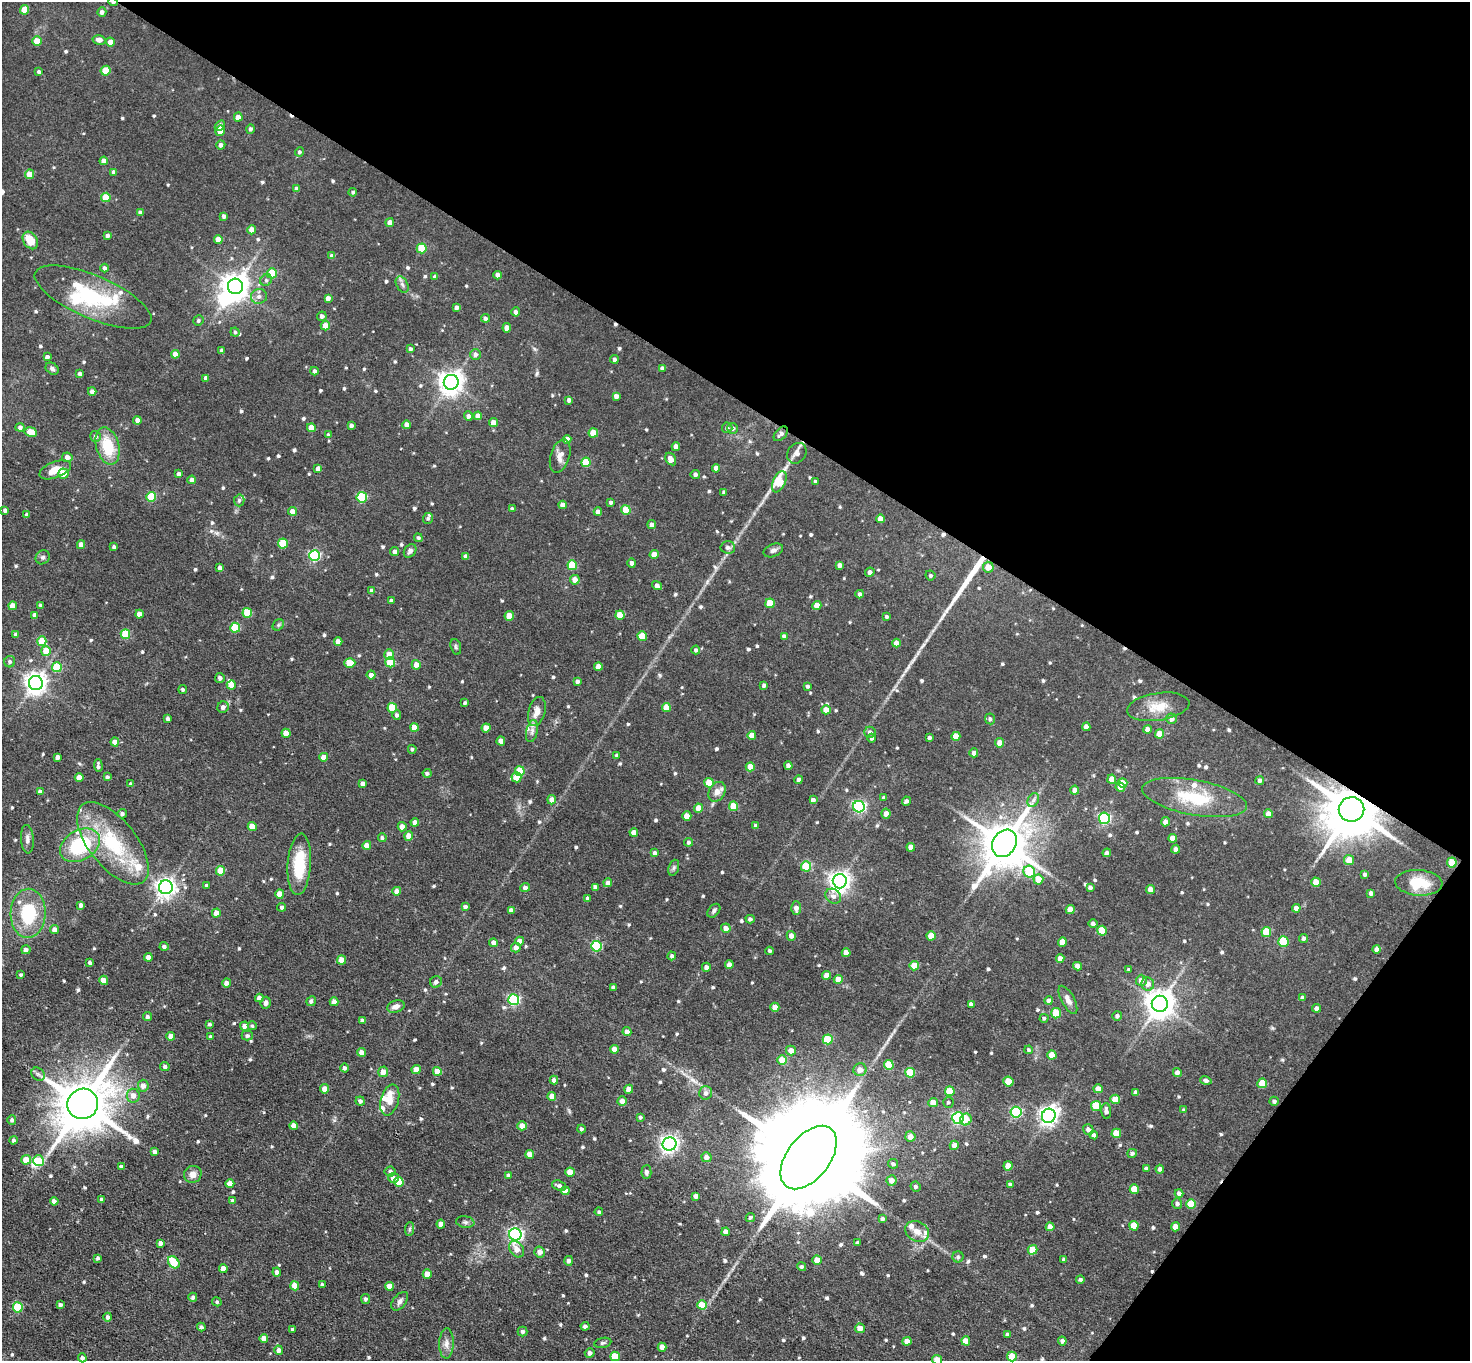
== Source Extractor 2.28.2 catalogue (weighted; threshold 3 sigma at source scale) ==
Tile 8 of 4 x 4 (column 4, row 2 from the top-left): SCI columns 4405-5872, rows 3011-4369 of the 5872 x 5879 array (HDU 1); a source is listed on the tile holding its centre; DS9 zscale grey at full resolution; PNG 1472 x 1363 px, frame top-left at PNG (2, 2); each listed source drawn as its Kron ellipse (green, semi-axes under 4 px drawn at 4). Shown black and unused: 34% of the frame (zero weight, under 3 of 5 exposures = <1% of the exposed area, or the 3 px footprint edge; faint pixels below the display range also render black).
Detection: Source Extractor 2.28.2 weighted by HDU 2 'WHT'; one run over the whole footprint, this tile lists its part. Background 0.0516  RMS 0.007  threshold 0.0314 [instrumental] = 3 sigma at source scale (4.5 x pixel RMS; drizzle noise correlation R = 1.50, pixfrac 1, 0.05/0.05 arcsec/px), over >= 5 px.
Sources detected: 719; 2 inside a brighter object's white glare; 4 cosmic-ray / hot-pixel residue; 2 long thin detections or spike segments (spike, bleed or trail) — neither listed nor drawn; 14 inside a brighter listed object's ellipse — not listed separately; of the other 697, all 500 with FLUX_AUTO >= 1.23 (the completeness limit of this list) listed and drawn (197 fainter detections not listed), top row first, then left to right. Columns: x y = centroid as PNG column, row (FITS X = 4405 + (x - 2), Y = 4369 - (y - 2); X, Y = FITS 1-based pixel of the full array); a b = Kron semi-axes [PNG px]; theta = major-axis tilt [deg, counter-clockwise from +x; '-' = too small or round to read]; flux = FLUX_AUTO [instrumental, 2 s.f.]
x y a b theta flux
113 2 5 3 - 3
24 10 5 4 - 10
102 12 5 4 - 2.3
99 40 6 4 -12 3.8
37 41 4 4 - 8.9
110 42 4 4 - 4.2
106 71 5 4 - 17
39 72 4 3 - 1.7
238 117 4 4 - 5.3
220 126 6 4 49 2.1
250 129 4 4 - 1.6
220 131 5 4 - 8.7
221 145 4 4 - 2.4
299 152 4 4 - 1.4
104 161 4 4 - 4.4
114 172 4 4 - 2.8
30 174 4 4 - 10
297 189 4 4 - 3.3
353 192 4 4 - 1.2
106 197 5 4 - 14
140 212 4 4 - 1.3
224 216 4 4 - 2.1
390 223 4 4 - 4.6
252 230 4 4 - 7.2
108 236 4 4 - 2.2
30 240 9 6 -56 11
218 240 4 4 - 7.1
422 248 5 5 - 19
332 256 4 4 - 3.7
105 268 4 4 - 1.8
272 273 5 5 - 17
498 275 4 4 - 4.2
435 277 4 4 - 2.5
266 280 6 5 - 1.5
402 284 9 5 -62 2.1
235 286 8 7 - 750
259 296 8 7 - 3
93 297 63 21 -23 56
328 298 4 4 - 3.3
456 307 4 4 - 2.6
516 312 4 4 - 2.7
322 316 5 4 - 2.3
486 318 4 4 - 1.7
198 321 5 5 - 1.4
325 326 4 4 - 6.4
507 328 4 4 - 5.7
235 332 4 4 - 1.3
411 349 4 3 - 1.6
222 350 4 3 - 1.7
175 354 4 4 - 5.3
475 354 5 5 - 3
47 357 4 4 - 2.2
614 359 4 4 - 1.8
662 368 4 3 - 2.1
52 369 7 5 -36 1.9
314 371 4 4 - 1.7
80 374 4 4 - 2.2
206 378 4 4 - 3.1
451 382 7 7 - 590
92 391 4 4 - 2.4
616 396 4 4 - 3.1
569 400 4 4 - 2.3
468 416 5 4 - 2.4
478 416 4 4 - 5.1
137 420 4 4 - 3.5
493 423 4 4 - 7.7
351 425 4 3 - 2
407 425 4 4 - 4.4
20 427 4 4 - 2.2
311 428 4 4 - 7.4
727 428 5 5 - 1.9
733 428 5 5 - 2.1
31 432 6 4 -9 12
593 433 4 4 - 13
781 434 9 5 47 2.5
328 435 4 4 - 1.3
95 436 5 5 - 2.2
567 439 4 4 - 5.1
108 446 19 11 -74 21
676 446 4 4 - 4.7
797 453 11 9 52 3.6
560 456 17 9 73 5.3
67 457 5 4 - 3.7
671 459 7 5 -58 4.9
586 462 5 4 - 17
716 468 4 4 - 4.6
318 469 4 4 - 3.4
55 470 17 8 22 9
63 474 5 5 - 9.4
179 474 4 4 - 2.8
695 474 4 4 - 2.1
192 480 4 4 - 3
779 482 11 6 65 22
815 482 4 3 - 1.6
724 492 4 3 - 1.5
151 497 5 5 - 25
362 497 5 5 - 41
239 500 6 5 - 1.5
611 502 4 3 - 1.5
562 505 4 4 - 4
512 509 4 4 - 1.8
5 510 4 3 - 1.9
626 510 5 4 - 15
293 511 4 4 - 6
598 512 4 4 - 3.5
27 515 4 4 - 2.7
428 518 5 4 - 1.2
880 519 4 4 - 4.7
652 525 4 4 - 2.8
418 538 4 4 - 1.6
283 544 5 5 - 22
81 545 4 4 - 4.1
114 547 4 3 - 1.7
728 547 7 6 - 2.4
773 550 10 6 21 2.7
395 551 4 4 - 2.7
410 551 7 5 52 2.3
654 554 4 4 - 7.4
315 555 5 5 - 69
466 556 4 4 - 2.7
43 557 7 6 - 1.8
632 563 4 4 - 2.3
572 565 5 5 - 22
840 565 4 4 - 3.2
988 567 5 5 - 7.5
220 568 4 4 - 2.6
870 572 5 4 - 2.4
930 575 5 4 - 1.3
575 580 5 4 - 4.2
657 585 5 4 - 3
372 591 4 4 - 2.7
860 594 4 4 - 1.7
391 600 3 3 - 1.7
770 603 5 4 - 14
41 605 4 3 - 1.3
817 605 4 4 - 7.6
13 606 4 4 - 6.7
247 613 5 5 - 21
139 614 4 4 - 5.8
35 615 4 4 - 3.6
620 615 4 4 - 13
509 616 5 4 - 9.9
886 616 3 3 - 1.2
278 625 6 5 - 1.3
235 628 5 5 - 25
125 634 5 5 - 23
16 635 4 4 - 2.2
642 636 5 4 - 13
784 636 4 4 - 2.3
42 641 5 4 - 14
338 641 4 4 - 4.2
896 643 4 4 - 6
456 647 8 5 -72 1.4
696 650 4 4 - 1.4
46 651 5 4 - 11
389 654 5 5 - 7.7
10 662 6 5 - 1.8
390 662 5 5 - 21
350 663 5 5 - 13
416 665 5 4 - 5.1
598 666 4 4 - 5.1
57 667 5 5 - 22
371 675 4 4 - 3.7
220 678 5 5 - 2.2
577 681 4 4 - 1.9
36 683 7 7 - 460
231 685 4 4 - 5.1
764 685 4 3 - 1.9
808 686 4 4 - 1.4
183 689 4 4 - 1.5
465 703 3 3 - 1.4
223 707 6 5 - 2.9
666 707 4 4 - 12
1158 707 31 13 8 13
392 708 5 5 - 22
826 710 4 4 - 7.2
537 712 15 8 74 5.9
397 715 5 4 - 2
168 719 4 4 - 2.5
990 719 5 5 - 1.6
1172 719 5 5 - 3.1
414 727 4 4 - 9.3
1086 727 4 4 - 3.7
486 728 4 4 - 7.2
1147 729 4 4 - 4.6
532 731 11 5 78 2.7
870 732 5 5 - 2.4
286 733 4 4 - 7.2
1160 734 4 4 - 9
752 735 4 4 - 5.6
956 736 4 4 - 8.8
872 738 4 4 - 1.8
929 738 3 3 - 1.6
501 741 4 4 - 5.5
115 742 4 4 - 7.8
1000 743 4 4 - 6
412 749 4 4 - 1.4
974 753 4 4 - 3.6
617 755 4 3 - 1.4
57 757 4 4 - 3
324 757 4 4 - 5.6
98 766 6 3 -86 1.8
788 766 4 4 - 3.1
750 767 4 4 - 9.8
520 771 5 5 - 19
427 773 4 4 - 1.6
79 777 4 4 - 5.9
107 777 4 4 - 1.6
516 777 5 5 - 9.1
1112 779 4 4 - 6.6
799 780 4 4 - 2.1
1260 780 4 4 - 2
709 783 5 4 - 14
1123 783 5 4 - 7.6
131 784 3 3 - 1.6
363 784 4 4 - 3.1
1120 787 5 4 - 3.3
1075 790 4 4 - 2.9
40 792 4 4 - 2.6
717 792 10 8 59 5.3
884 798 4 4 - 2.1
1195 798 53 17 -10 36
552 800 4 4 - 6
813 800 4 4 - 2.9
1033 800 7 5 60 2.1
906 801 4 4 - 1.6
733 806 5 4 - 14
859 807 6 5 - 130
699 808 4 4 - 8.7
1352 809 13 12 - 4100
122 814 4 4 - 1.8
886 814 5 4 - 4.2
1268 814 4 4 - 4.9
687 816 4 4 - 7.8
1104 818 5 5 - 83
415 822 4 4 - 3.4
1165 822 4 4 - 3.5
252 826 4 4 - 11
756 826 4 4 - 1.6
402 827 4 4 - 4.4
634 832 4 4 - 4.2
409 836 4 4 - 7.2
382 838 4 4 - 1.4
1173 838 4 4 - 5.1
27 839 14 6 -86 2.9
689 842 4 4 - 1.4
113 843 49 23 -51 50
1004 843 14 11 57 3000
80 845 21 15 30 53
367 845 4 4 - 6
911 847 4 4 - 4.1
1176 849 4 4 - 2.5
655 853 4 4 - 2.5
1107 853 4 4 - 2
1349 860 5 5 - 7
1452 862 5 5 - 13
299 864 31 11 86 27
806 866 5 5 - 26
674 868 8 5 70 1.5
220 871 5 4 - 14
1029 872 6 5 - 22
1365 874 4 4 - 1.7
1038 879 5 5 - 11
840 881 7 7 - 400
1316 882 4 4 - 11
608 883 4 4 - 2.4
1419 883 24 13 -4 21
206 886 3 3 - 1.2
166 887 7 7 - 340
595 887 4 4 - 2.6
1090 887 4 3 - 1.8
525 888 4 4 - 3
1151 889 4 4 - 6
397 891 4 4 - 4.3
1371 893 4 4 - 2.5
280 894 4 4 - 6.4
833 896 8 7 - 3.2
588 899 4 4 - 2
81 905 4 4 - 2.8
282 907 4 4 - 1.5
465 907 4 4 - 2.3
796 908 7 5 90 3.3
1296 908 4 4 - 4.2
511 910 4 4 - 3.2
1070 910 4 4 - 7.6
714 911 8 5 49 1.7
28 913 24 17 88 37
216 913 4 4 - 5.5
750 919 4 4 - 1.8
1093 924 4 4 - 2.1
726 928 5 4 - 3.8
54 930 4 4 - 4.3
1102 931 5 4 - 13
1266 932 5 5 - 17
791 936 5 4 - 3.3
931 936 4 4 - 11
1304 938 4 4 - 2.1
520 941 4 4 - 4.8
1062 942 5 4 - 9.7
1283 942 5 5 - 29
494 943 4 4 - 3.8
164 946 4 4 - 2
596 946 5 5 - 53
516 947 5 4 - 3.4
1377 949 4 4 - 3.6
26 950 4 4 - 2.8
770 951 4 4 - 1.4
846 953 4 4 - 6.7
672 956 4 4 - 1.8
148 957 4 4 - 3.9
1060 958 4 4 - 4.5
341 960 4 4 - 9.4
90 963 3 3 - 1.7
729 965 4 4 - 3.9
914 966 5 4 - 13
1077 966 4 4 - 4
706 967 4 4 - 2.6
1129 970 4 4 - 1.3
21 975 3 3 - 1.3
827 975 4 4 - 6.5
838 979 4 4 - 7.2
104 980 4 4 - 8.2
1141 980 5 5 - 4.4
436 982 6 5 - 2.4
226 983 4 4 - 3.7
1148 984 6 6 - 4.1
613 987 4 3 - 2.7
259 998 4 4 - 3.7
1302 998 4 4 - 2.1
514 1000 5 5 - 88
1049 1000 4 4 - 1.8
1068 1000 15 6 -61 4.4
311 1001 5 4 - 1.9
334 1002 4 4 - 3.8
266 1003 6 5 - 2.4
971 1004 4 4 - 2.3
1160 1004 8 8 - 910
396 1006 9 6 17 3.8
775 1007 4 4 - 5.5
1316 1008 4 4 - 3
1056 1013 5 5 - 21
1117 1016 5 5 - 1.9
147 1017 4 4 - 1.7
1044 1018 4 4 - 1.3
362 1021 4 4 - 2.7
210 1024 3 3 - 1.4
244 1026 4 4 - 4.4
252 1026 4 4 - 1.2
627 1032 4 4 - 3.5
171 1036 4 4 - 6
247 1036 5 5 - 1.5
210 1037 3 3 - 1.4
828 1039 5 5 - 22
614 1049 4 4 - 6.1
1029 1050 4 4 - 1.3
791 1051 5 4 - 5.7
362 1052 4 4 - 4.1
1052 1055 4 4 - 7.5
782 1060 5 4 - 14
889 1065 5 5 - 19
165 1067 5 4 - 2.2
344 1068 4 4 - 1.9
416 1069 4 4 - 7.1
860 1070 6 6 - 4.4
437 1071 4 4 - 9.8
383 1072 5 5 - 4.7
910 1073 5 5 - 20
1177 1073 4 4 - 3.5
38 1074 7 6 - 1.8
554 1080 4 4 - 2.4
1206 1080 6 4 -16 2
1008 1082 5 4 - 13
1262 1083 5 4 - 14
143 1086 6 5 - 3.6
324 1089 4 4 - 4.8
629 1089 4 4 - 6
1098 1089 4 4 - 5.4
950 1091 5 5 - 12
1136 1092 4 4 - 2.5
706 1093 6 6 - 3.1
133 1096 7 6 - 4.1
552 1096 4 4 - 6.1
1115 1099 4 4 - 10
390 1100 16 9 75 6.2
360 1101 4 4 - 2.2
622 1101 5 4 - 4.2
1274 1101 5 4 - 1.8
948 1102 5 5 - 1.2
933 1103 5 4 - 6.6
83 1104 15 15 - 3900
1096 1106 5 5 - 19
1184 1110 4 3 - 1.4
1106 1111 8 4 -86 2.7
1016 1112 5 5 - 73
1049 1116 7 6 - 330
640 1117 4 3 - 1.3
958 1118 5 5 - 95
12 1120 4 4 - 1.7
966 1120 6 5 - 9.5
294 1126 4 4 - 5.3
522 1126 4 4 - 6.9
581 1129 4 4 - 1.6
1088 1129 5 5 - 2.9
1116 1133 4 4 - 11
1094 1135 4 4 - 1.8
910 1136 5 5 - 4.9
14 1140 4 4 - 1.5
670 1144 7 6 - 260
954 1145 5 4 - 5.4
155 1152 4 4 - 2.6
1132 1153 5 4 - 1.8
530 1154 4 4 - 8.2
706 1157 5 5 - 3.6
809 1157 37 21 52 29000
26 1160 5 5 - 9.9
39 1161 5 5 - 20
893 1164 5 4 - 1.8
1008 1166 4 4 - 7.5
121 1167 4 4 - 3
1146 1168 4 3 - 1.8
1160 1169 4 4 - 2
390 1171 5 5 - 1.8
570 1172 4 4 - 8.2
646 1172 7 5 88 2.1
193 1174 9 8 - 4.5
508 1175 4 4 - 2.4
393 1178 5 5 - 3.9
892 1180 5 5 - 4.6
399 1182 5 5 - 22
230 1184 4 4 - 6.7
1010 1184 4 3 - 1.6
559 1186 7 5 -20 2.1
915 1187 5 4 - 1.6
1134 1189 4 4 - 12
565 1191 4 4 - 5.1
1179 1193 4 4 - 2.6
696 1196 4 4 - 2.7
102 1199 4 4 - 1.6
54 1201 4 4 - 2.6
233 1201 4 4 - 2.1
1177 1204 5 5 - 1.7
1191 1204 5 5 - 16
599 1212 4 4 - 1.3
750 1217 5 4 - 1.4
882 1219 4 4 - 1.9
465 1222 9 5 -10 1.7
441 1224 4 4 - 5.4
1134 1226 5 4 - 12
1050 1227 4 4 - 5.2
1175 1227 4 4 - 5.9
410 1229 7 4 88 1.3
917 1231 13 9 -30 5.4
726 1232 4 4 - 4.4
515 1234 6 6 - 190
160 1243 4 4 - 3.2
857 1243 3 3 - 1.6
517 1249 9 6 -54 5.9
1033 1250 5 5 - 14
540 1252 5 5 - 4.5
958 1257 5 5 - 1.5
98 1258 4 4 - 1.4
1064 1259 3 3 - 1.3
817 1260 4 4 - 8.2
569 1261 5 4 - 2.2
174 1262 7 5 -49 22
802 1267 4 4 - 1.3
223 1268 4 4 - 5.9
277 1272 4 4 - 2.7
427 1274 4 4 - 7.3
1080 1279 4 4 - 1.3
322 1285 3 3 - 1.6
295 1286 4 4 - 8.2
389 1286 4 4 - 6.5
193 1297 4 4 - 1.9
365 1299 5 4 - 1.6
400 1301 11 6 51 2.4
217 1302 5 4 - 1.4
60 1305 4 4 - 2.1
702 1305 5 4 - 13
18 1307 5 5 - 34
108 1317 4 4 - 2.1
585 1326 4 4 - 2.5
201 1327 4 4 - 1.8
860 1328 5 5 - 4.9
293 1329 4 4 - 1.5
523 1332 5 5 - 2
1008 1335 4 3 - 1.9
264 1338 4 4 - 5
907 1341 4 4 - 4.7
966 1341 4 4 - 7.6
1062 1341 4 4 - 2.2
446 1343 15 7 88 4.2
603 1343 9 5 12 1.4
662 1347 4 4 - 5.7
279 1350 5 4 - 2.6
590 1353 5 4 - 2.6
615 1356 5 5 - 18
1012 1356 5 5 - 12
82 1358 4 4 - 2.2
937 1360 5 4 - 7.9
Overlapping masked pixels (flux is a lower limit): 2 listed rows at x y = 113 2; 1352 809
Isophote crosses this tile's border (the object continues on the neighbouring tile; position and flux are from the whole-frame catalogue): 2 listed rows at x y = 113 2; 937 1360